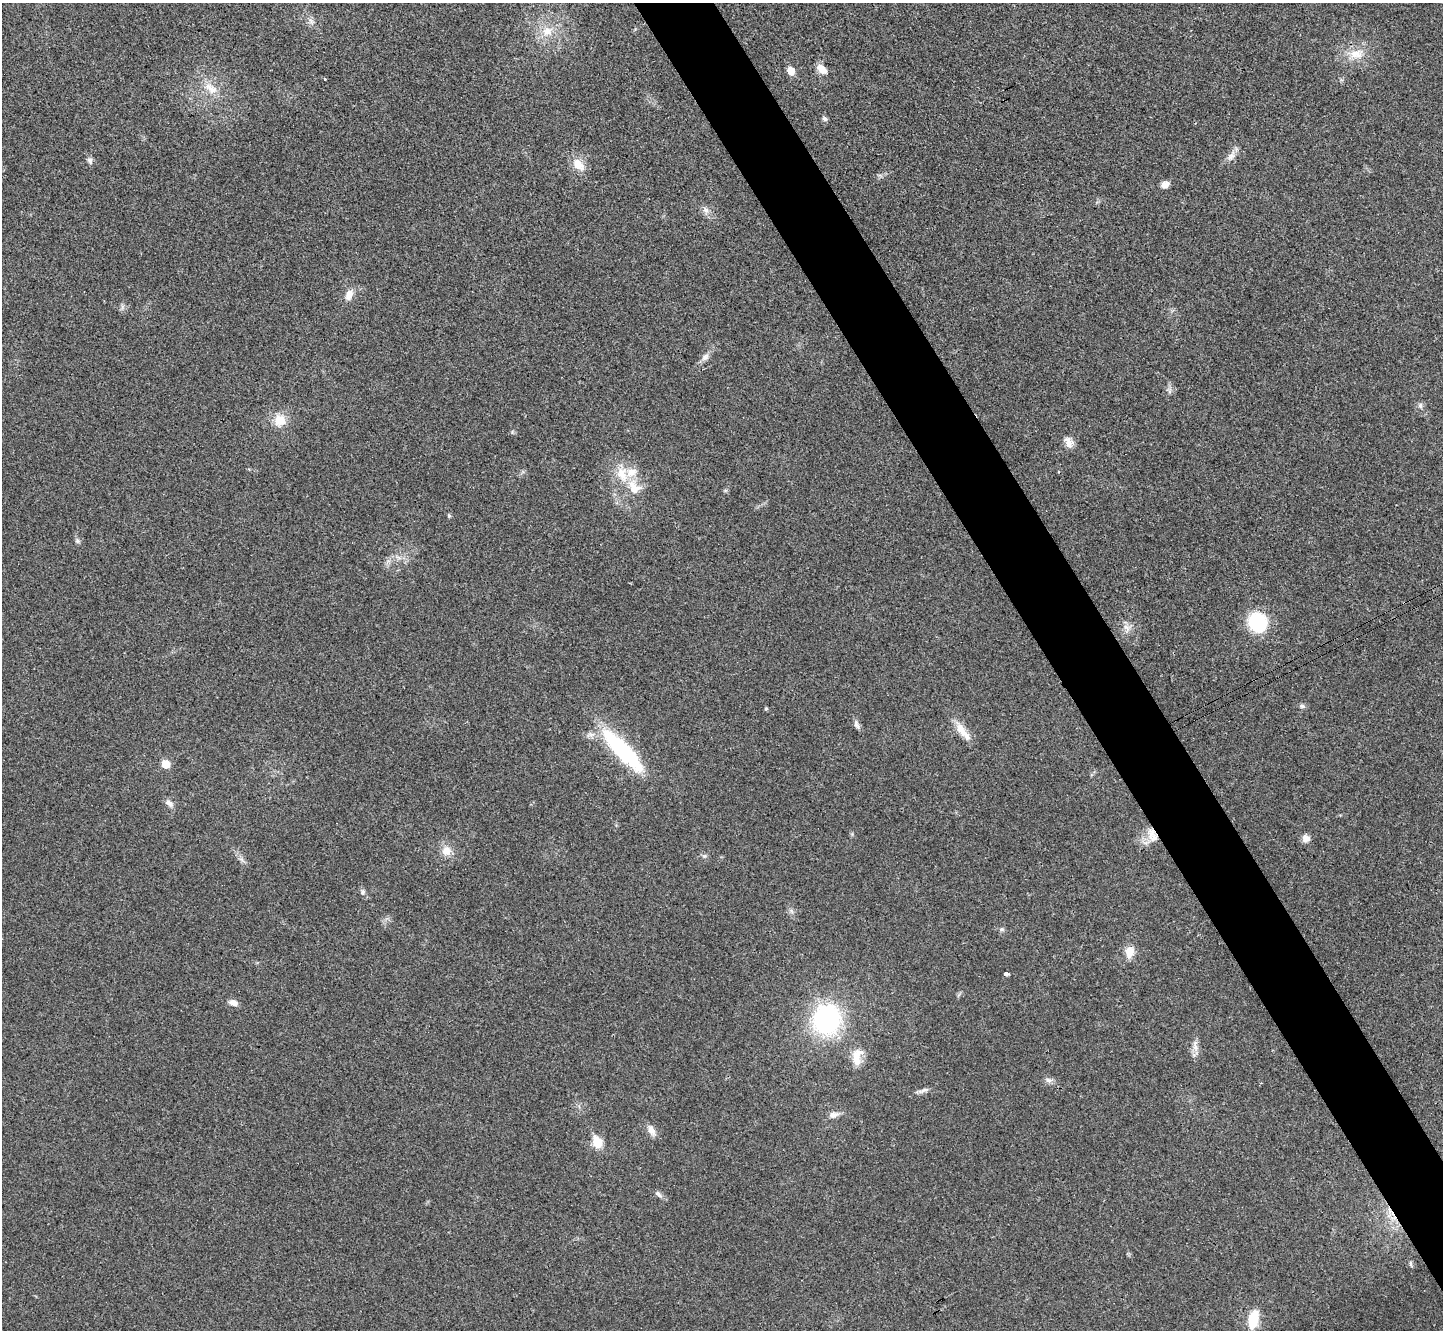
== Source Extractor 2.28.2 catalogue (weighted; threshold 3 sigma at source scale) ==
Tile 6 of 4 x 4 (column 2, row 2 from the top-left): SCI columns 1451-2891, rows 2821-4148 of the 5785 x 5777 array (HDU 1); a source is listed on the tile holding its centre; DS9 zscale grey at full resolution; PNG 1445 x 1332 px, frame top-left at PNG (2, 3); no overlay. Shown black and unused: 5% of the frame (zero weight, under 3 of 4 exposures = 1% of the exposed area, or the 3 px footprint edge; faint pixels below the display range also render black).
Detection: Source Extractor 2.28.2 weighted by HDU 2 'WHT'; one run over the whole footprint, this tile lists its part. Background 0.025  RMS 0.0049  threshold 0.022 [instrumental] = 3 sigma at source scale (4.5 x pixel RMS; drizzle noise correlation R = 1.50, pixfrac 1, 0.05/0.05 arcsec/px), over >= 5 px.
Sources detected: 57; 1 cosmic-ray / hot-pixel residue — not listed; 2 inside a brighter listed object's ellipse — not listed separately; the other 54 listed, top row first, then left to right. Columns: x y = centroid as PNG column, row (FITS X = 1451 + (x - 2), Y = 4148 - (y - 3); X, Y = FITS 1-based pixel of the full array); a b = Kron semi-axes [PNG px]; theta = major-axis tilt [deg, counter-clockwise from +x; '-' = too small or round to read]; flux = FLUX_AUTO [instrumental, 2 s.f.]
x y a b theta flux
311 21 13 4 -58 1.7
547 31 15 14 - 8.2
1356 54 22 13 8 9.1
822 69 14 8 -41 4.8
791 71 6 5 - 9.7
325 79 3 3 - 0.67
211 88 23 12 -35 8
825 118 7 5 -33 1.1
1231 156 18 8 58 3.5
90 160 9 7 -79 1.7
578 165 20 11 -45 6.9
1165 184 8 6 24 3.6
705 210 10 8 -50 2.4
349 295 12 8 67 4.6
705 357 12 8 46 2.5
1170 391 9 4 82 1.4
1420 405 8 6 -77 1.4
280 420 14 13 - 8.8
1069 442 15 10 -59 3.7
622 474 23 14 -75 11
449 516 5 4 - 0.68
77 541 7 6 - 1.1
397 557 11 5 -26 2
1258 622 18 17 - 30
1127 628 13 10 -56 3.6
1302 706 9 5 -11 1.2
766 709 4 4 - 0.74
857 724 14 6 -64 1.9
962 731 32 9 -53 7.5
622 750 61 15 -46 52
166 764 6 5 - 11
169 803 12 7 -32 2.4
1152 832 17 13 78 8.7
1306 838 9 9 - 3
446 851 12 12 - 5.5
704 856 6 5 - 0.9
241 859 7 5 -44 1.4
363 892 8 7 - 1.3
791 911 7 5 -48 1.2
1002 929 6 5 - 0.96
1129 952 13 10 84 6.4
1006 974 4 3 - 1.5
233 1003 12 8 -15 2.7
827 1020 26 23 82 81
1195 1047 14 7 -73 3.2
857 1057 24 13 80 8
1048 1080 11 7 -11 2
923 1090 16 5 20 2.1
833 1115 14 7 14 3
651 1130 15 8 -59 3.4
597 1142 7 5 -63 23
658 1194 11 6 -39 1.7
1411 1263 8 4 -81 0.83
1253 1319 14 8 77 20
Overlapping masked pixels (flux is a lower limit): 1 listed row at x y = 1152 832